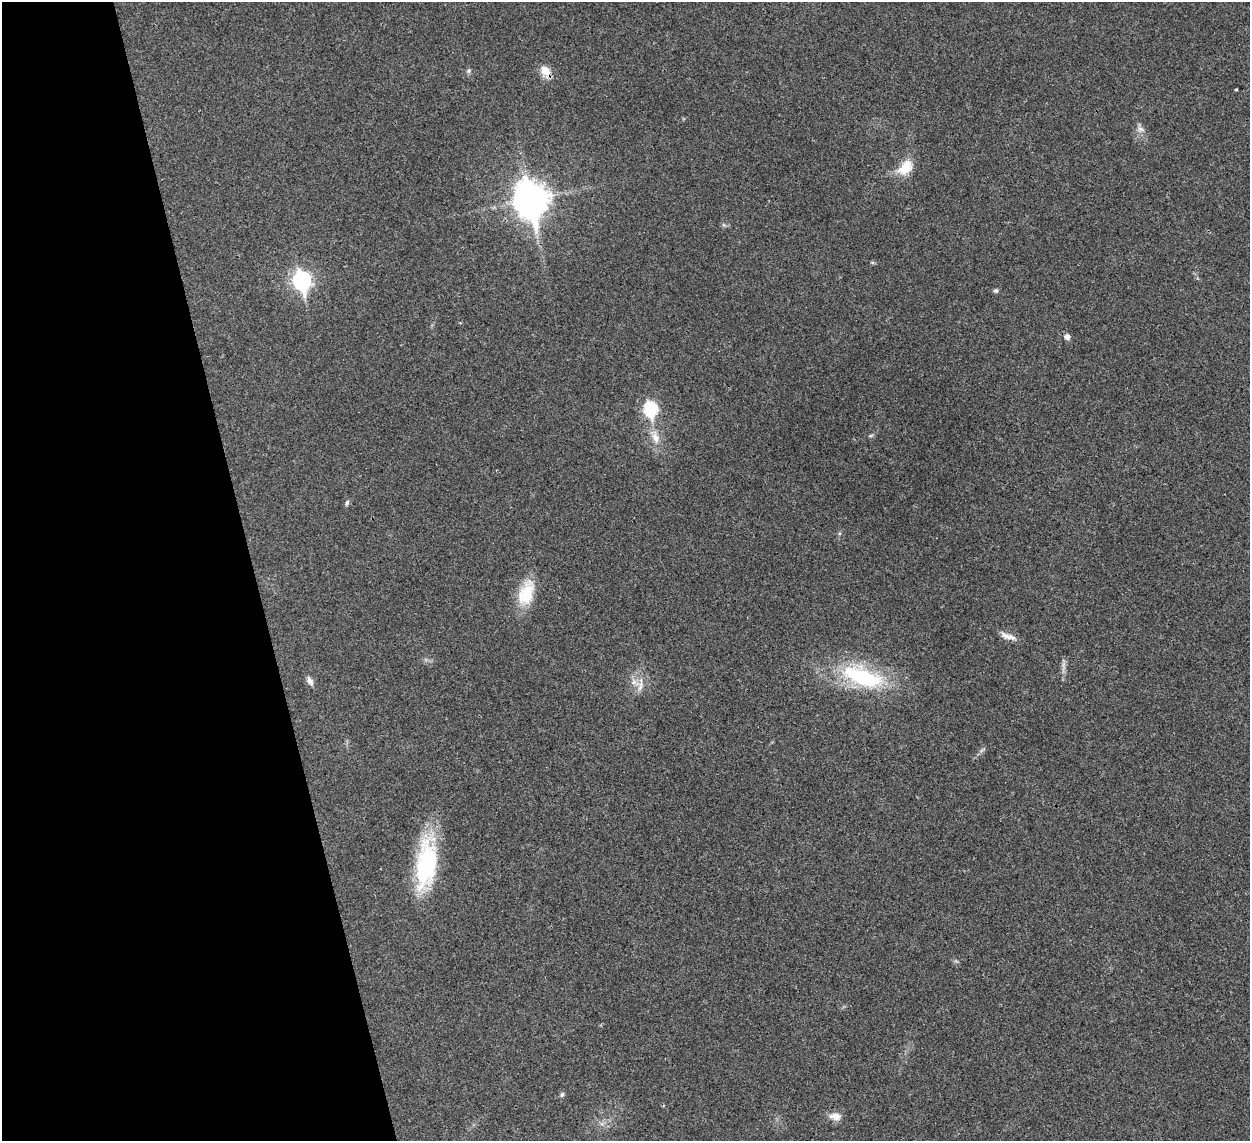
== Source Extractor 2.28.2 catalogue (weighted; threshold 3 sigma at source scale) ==
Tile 5 of 4 x 4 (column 1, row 2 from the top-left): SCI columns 39-1286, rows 2568-3706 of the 5065 x 5020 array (HDU 1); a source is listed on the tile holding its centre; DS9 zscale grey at full resolution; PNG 1252 x 1143 px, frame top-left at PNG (2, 2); no overlay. Shown black and unused: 20% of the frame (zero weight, under 3 of 4 exposures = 2% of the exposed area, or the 3 px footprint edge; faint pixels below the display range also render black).
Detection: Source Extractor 2.28.2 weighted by HDU 2 'WHT'; one run over the whole footprint, this tile lists its part. Background 0.0282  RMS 0.0046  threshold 0.0209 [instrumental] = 3 sigma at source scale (4.5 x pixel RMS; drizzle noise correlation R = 1.50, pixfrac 1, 0.05/0.05 arcsec/px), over >= 5 px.
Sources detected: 23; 1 too faint to see at this stretch — not listed; the other 22 listed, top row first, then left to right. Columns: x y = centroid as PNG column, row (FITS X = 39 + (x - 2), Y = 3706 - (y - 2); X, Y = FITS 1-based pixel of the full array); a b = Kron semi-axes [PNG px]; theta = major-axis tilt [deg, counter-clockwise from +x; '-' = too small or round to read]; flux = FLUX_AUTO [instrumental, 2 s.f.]
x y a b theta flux
545 70 15 11 -45 4.9
469 71 7 5 47 0.91
1236 89 3 2 - 0.73
1140 129 11 6 -28 2
905 167 22 14 46 8.8
531 200 14 11 -77 730
302 281 9 7 -79 160
996 291 6 5 - 0.88
1067 337 6 5 - 2.3
650 409 8 6 -81 59
655 437 20 10 -75 5.7
347 503 8 4 72 0.91
526 593 34 18 70 15
1008 636 22 7 -19 3.4
1064 664 7 4 71 1.3
862 677 58 22 -20 43
310 681 12 7 -61 2.1
634 682 9 7 18 2.4
640 686 18 6 77 2.9
426 864 58 22 83 49
562 1095 7 5 62 0.9
835 1116 15 9 -5 3.8